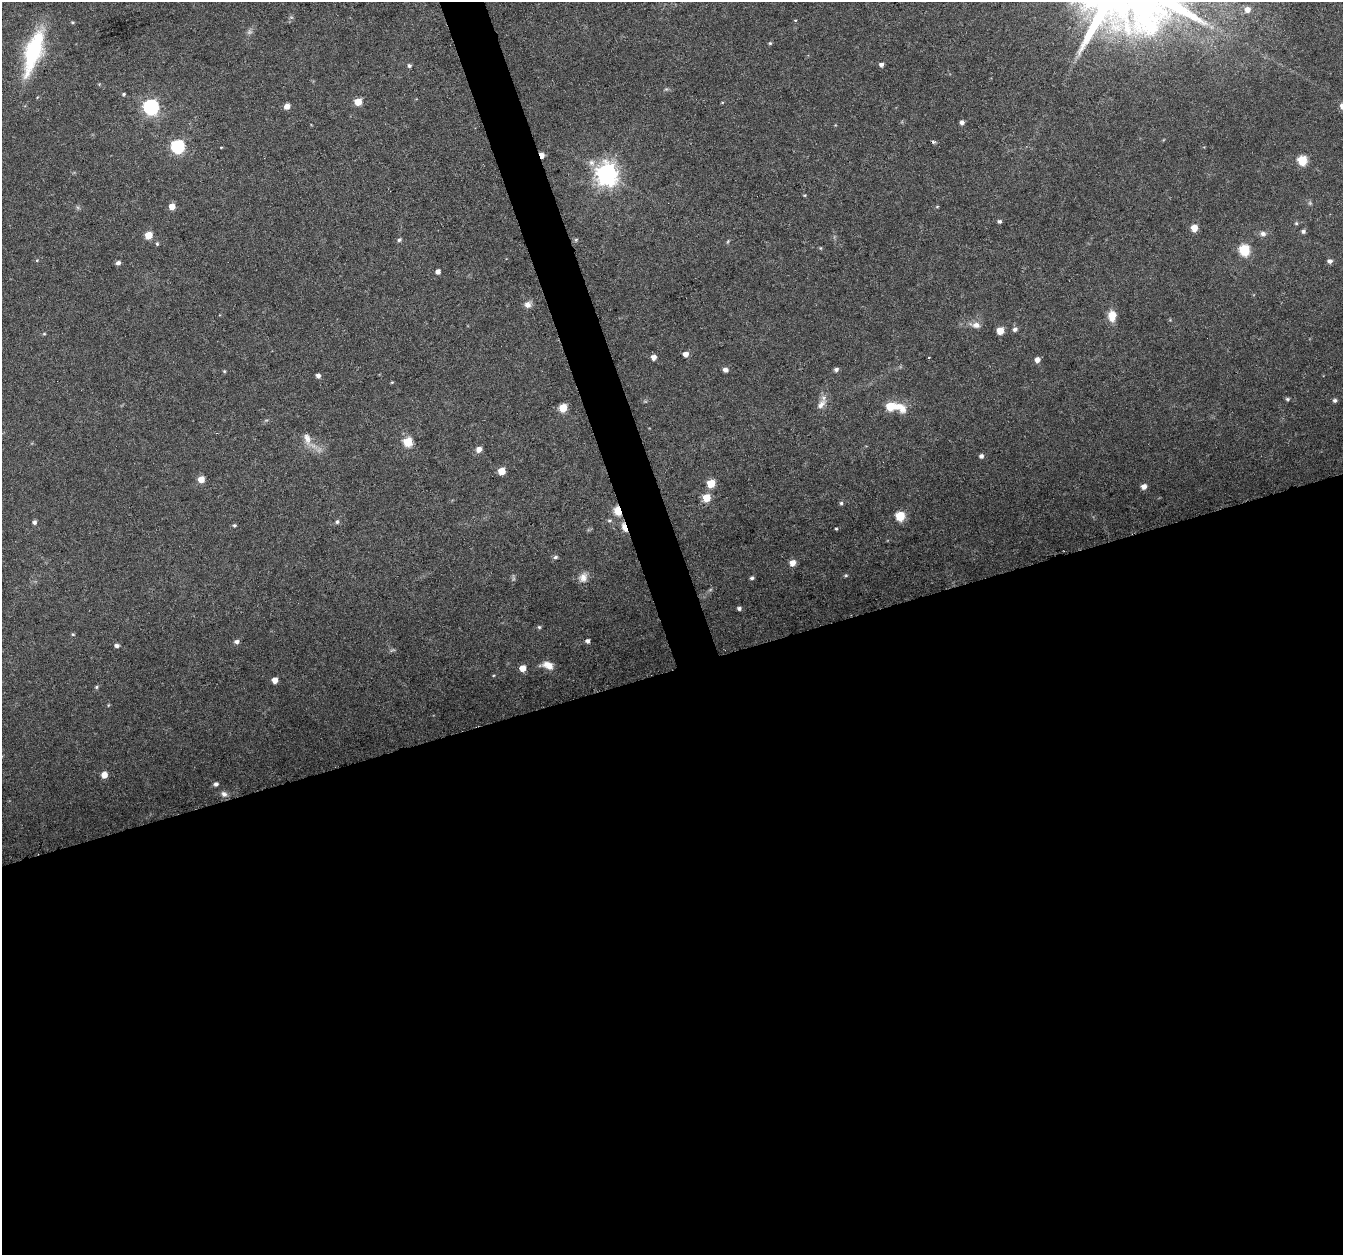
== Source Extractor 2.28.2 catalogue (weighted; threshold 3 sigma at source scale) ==
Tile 15 of 4 x 4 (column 3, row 4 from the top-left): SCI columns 2683-4023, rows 64-1316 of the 5368 x 5192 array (HDU 1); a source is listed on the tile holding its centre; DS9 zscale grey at full resolution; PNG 1345 x 1257 px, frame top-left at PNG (2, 2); no overlay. Shown black and unused: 48% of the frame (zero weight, under 3 of 6 exposures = <1% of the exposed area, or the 3 px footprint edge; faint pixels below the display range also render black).
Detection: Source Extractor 2.28.2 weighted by HDU 2 'WHT'; one run over the whole footprint, this tile lists its part. Background 0.0242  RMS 0.0028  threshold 0.0114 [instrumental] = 3 sigma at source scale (4.09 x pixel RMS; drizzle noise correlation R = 1.36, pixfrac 0.8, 0.0396/0.0396 arcsec/px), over >= 5 px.
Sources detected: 104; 7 too faint to see at this stretch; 1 cosmic-ray / hot-pixel residue — not listed; the other 96 listed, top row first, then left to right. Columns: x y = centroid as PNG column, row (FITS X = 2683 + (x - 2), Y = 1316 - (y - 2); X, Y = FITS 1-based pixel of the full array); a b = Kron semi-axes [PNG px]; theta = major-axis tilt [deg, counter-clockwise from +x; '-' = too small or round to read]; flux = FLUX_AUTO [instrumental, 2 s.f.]
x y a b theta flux
1247 10 7 6 - 2.1
291 17 6 4 -18 0.35
795 20 5 3 - 0.21
72 22 5 4 - 0.29
770 43 4 4 - 0.37
33 51 55 18 72 22
881 65 5 4 - 0.97
409 66 5 5 - 0.59
124 94 4 3 - 0.33
358 102 5 5 - 6.1
287 106 5 4 - 2.4
151 107 6 6 - 75
962 122 5 5 - 0.95
177 147 6 6 - 42
221 147 2 2 - 0.25
542 155 5 4 - 2.2
1302 160 6 5 - 13
592 163 9 8 - 1.5
606 174 8 7 - 220
805 195 5 3 - 0.24
172 206 5 5 - 3.3
937 207 5 3 - 0.24
1000 221 4 4 - 0.67
1296 223 5 5 - 0.34
1194 228 5 5 - 3.8
1303 231 5 5 - 0.73
1263 234 8 7 - 1
148 235 5 5 - 6
576 239 6 4 20 0.36
399 240 7 5 28 0.54
728 241 7 3 71 0.34
157 244 5 4 - 0.42
820 248 5 3 - 0.23
1244 250 6 6 - 20
37 260 4 3 - 0.23
1330 261 5 5 - 0.97
118 263 5 4 - 1.1
438 272 4 4 - 1.6
528 304 10 8 26 1.4
1112 316 12 8 -90 3.6
976 325 13 8 -9 1.8
1015 329 6 5 - 0.9
1000 331 5 5 - 4.9
44 334 5 3 - 0.29
686 354 5 5 - 1.9
654 357 5 5 - 1.8
929 357 3 2 - 0.21
1037 360 5 5 - 1.6
836 369 5 5 - 0.77
725 370 5 5 - 1.4
224 371 4 4 - 0.28
318 376 5 4 - 1.1
392 382 4 3 - 0.26
1287 399 6 4 -2 0.47
1335 400 5 5 - 0.68
821 404 17 9 51 2.1
892 406 17 7 -9 11
563 408 5 5 - 8.9
307 439 17 9 -72 2.5
408 442 5 5 - 12
479 449 7 6 - 1.6
981 456 5 5 - 0.87
501 471 5 5 - 5.1
201 479 5 5 - 3.7
711 483 5 5 - 7.5
1144 487 5 5 - 1.8
707 498 5 5 - 7.2
841 503 5 5 - 0.53
618 511 5 4 - 12
900 516 6 6 - 13
609 520 6 5 - 0.48
34 522 4 4 - 0.83
337 522 5 5 - 0.63
234 525 5 4 - 0.39
624 527 12 5 -68 2.3
836 529 3 3 - 0.28
555 557 5 5 - 0.66
792 563 6 5 - 2.4
846 575 5 4 - 0.35
583 578 13 11 58 2.1
752 578 5 4 - 0.58
739 608 4 4 - 0.73
539 627 5 5 - 0.4
73 634 5 4 - 0.34
587 641 4 4 - 0.95
236 642 5 4 - 1.1
117 646 5 4 - 0.93
392 650 9 4 18 0.44
548 665 14 8 -13 2.5
522 668 5 5 - 3.2
275 680 5 4 - 3
96 687 5 4 - 0.45
108 705 5 3 - 0.23
104 775 5 5 - 3.2
216 784 5 4 - 0.94
224 794 9 8 - 1.1
Overlapping masked pixels (flux is a lower limit): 3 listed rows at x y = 542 155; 618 511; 624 527